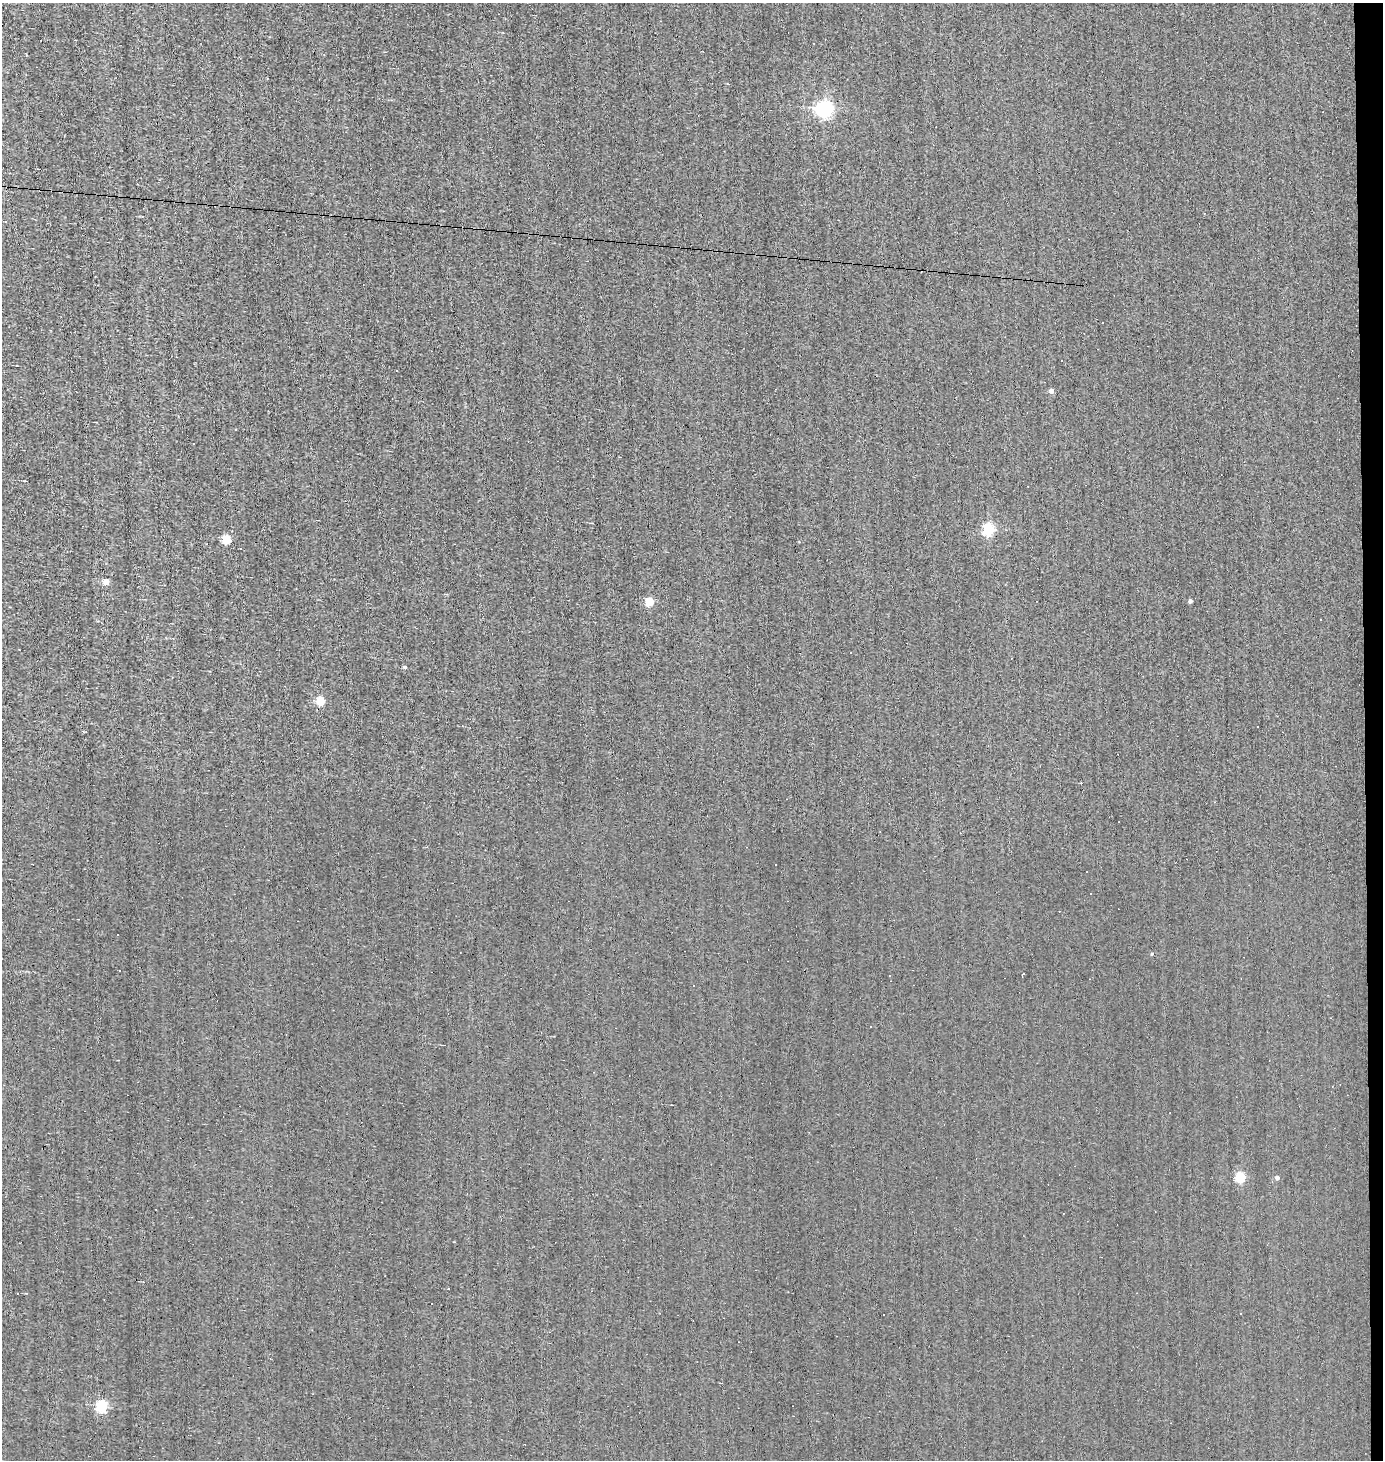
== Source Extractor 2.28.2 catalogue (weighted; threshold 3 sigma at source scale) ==
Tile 6 of 3 x 3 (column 3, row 2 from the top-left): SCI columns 2851-4231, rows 1460-2917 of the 4380 x 4376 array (HDU 1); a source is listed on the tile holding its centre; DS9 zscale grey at full resolution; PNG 1385 x 1462 px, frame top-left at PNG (2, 3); no overlay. Shown black and unused: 1% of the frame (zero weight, under 3 of 4 exposures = <1% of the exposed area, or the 3 px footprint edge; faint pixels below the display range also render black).
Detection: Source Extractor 2.28.2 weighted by HDU 2 'WHT'; one run over the whole footprint, this tile lists its part. Background -0.00115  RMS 0.05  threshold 0.225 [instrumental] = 3 sigma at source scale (4.5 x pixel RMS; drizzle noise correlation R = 1.50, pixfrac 1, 0.05/0.05 arcsec/px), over >= 5 px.
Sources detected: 35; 16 cosmic-ray / hot-pixel residue — not listed; the other 19 listed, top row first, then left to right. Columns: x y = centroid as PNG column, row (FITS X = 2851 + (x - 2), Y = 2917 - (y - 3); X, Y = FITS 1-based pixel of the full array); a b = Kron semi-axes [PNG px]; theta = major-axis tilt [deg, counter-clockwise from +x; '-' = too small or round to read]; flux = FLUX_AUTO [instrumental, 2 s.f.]
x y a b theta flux
824 108 6 6 - 1900
397 370 3 3 - 6.9
1051 391 4 4 - 28
194 444 3 2 - 6
25 481 3 2 - 4.1
988 529 5 5 - 640
227 539 5 5 - 250
106 582 4 4 - 57
649 601 5 5 - 230
1190 601 4 4 - 14
405 667 5 4 - 7.9
321 700 5 5 - 220
1152 954 5 4 - 6
119 970 3 3 - 14
889 976 2 2 - 4.3
1240 1177 5 5 - 370
1277 1178 4 4 - 20
1241 1313 3 2 - 7.1
102 1406 5 5 - 610